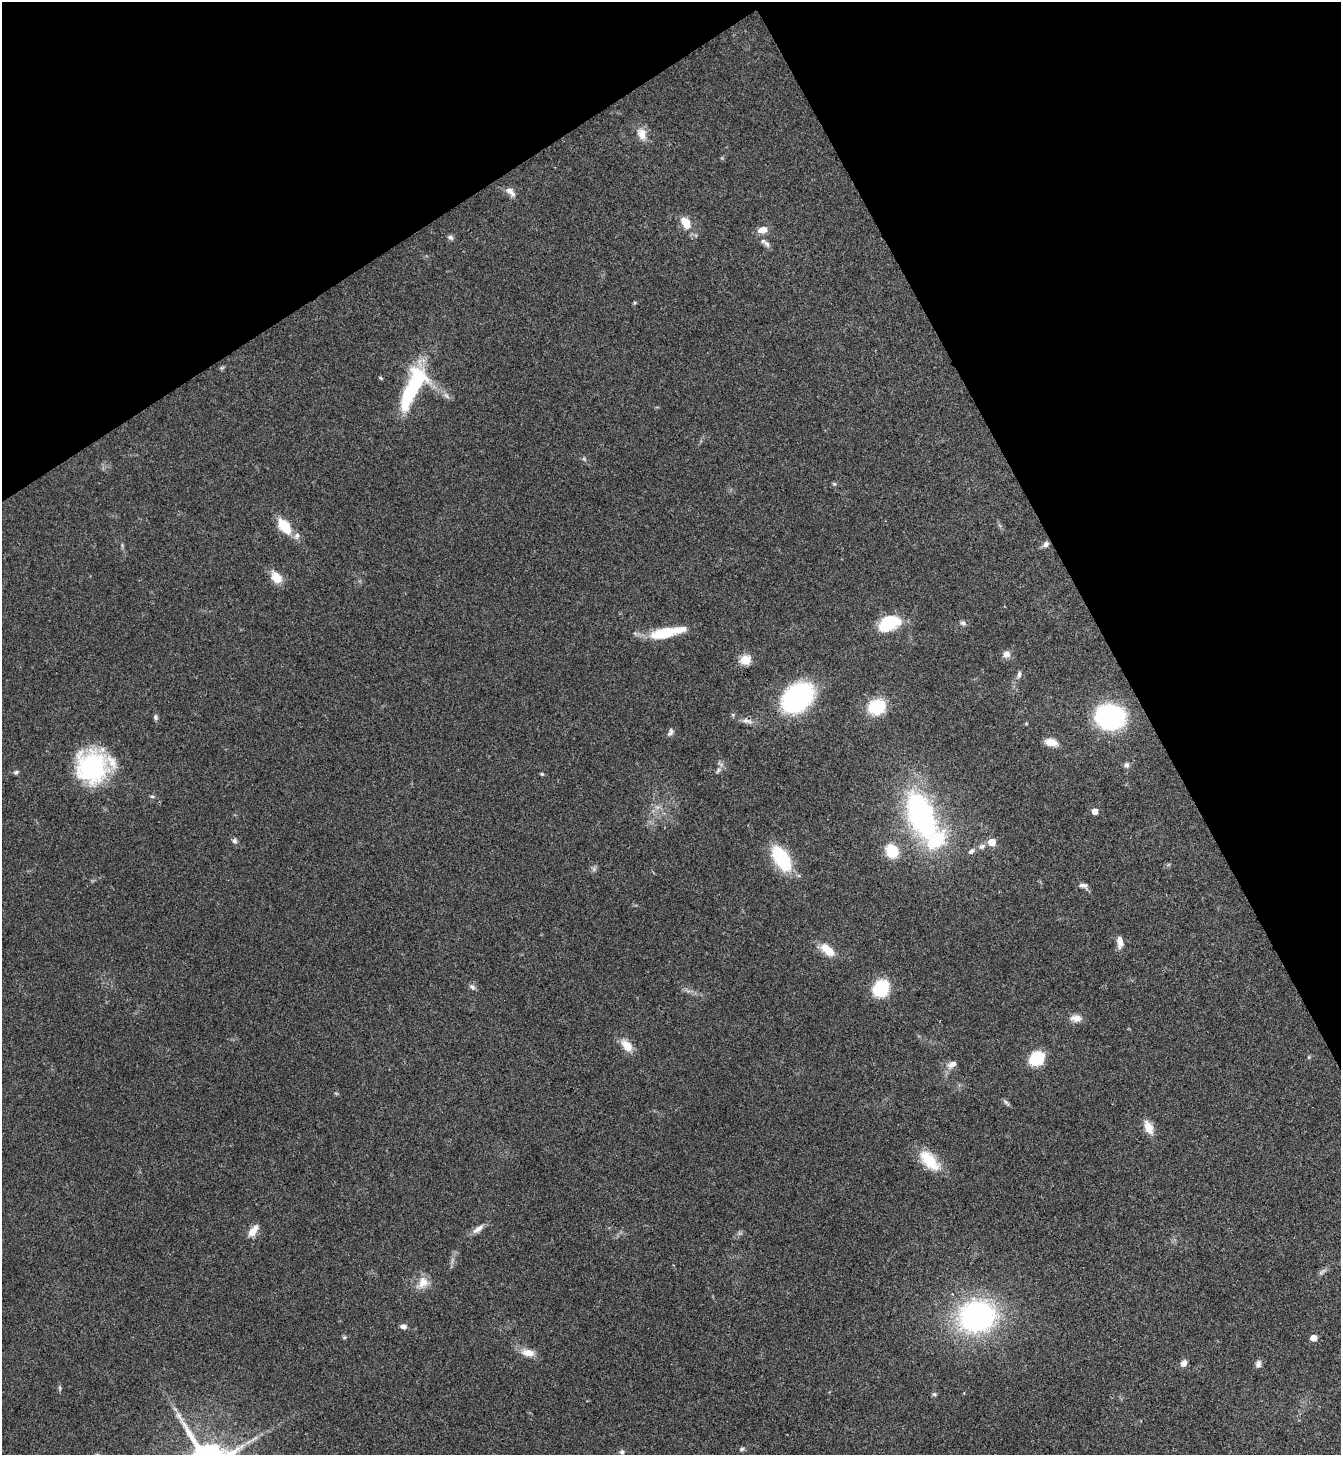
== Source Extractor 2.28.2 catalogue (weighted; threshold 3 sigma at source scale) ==
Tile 3 of 4 x 4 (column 3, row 1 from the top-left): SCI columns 2838-4176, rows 4364-5816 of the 5812 x 5818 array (HDU 1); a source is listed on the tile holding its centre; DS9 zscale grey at full resolution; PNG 1343 x 1457 px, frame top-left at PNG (2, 2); no overlay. Shown black and unused: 26% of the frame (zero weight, under 3 of 4 exposures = <1% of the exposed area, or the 3 px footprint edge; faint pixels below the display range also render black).
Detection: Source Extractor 2.28.2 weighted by HDU 2 'WHT'; one run over the whole footprint, this tile lists its part. Background 0.0593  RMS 0.0051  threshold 0.0228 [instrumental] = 3 sigma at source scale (4.5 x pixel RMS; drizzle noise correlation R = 1.50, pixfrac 1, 0.05/0.05 arcsec/px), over >= 5 px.
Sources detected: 74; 1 too faint to see at this stretch — not listed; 4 inside a brighter listed object's ellipse — not listed separately; the other 69 listed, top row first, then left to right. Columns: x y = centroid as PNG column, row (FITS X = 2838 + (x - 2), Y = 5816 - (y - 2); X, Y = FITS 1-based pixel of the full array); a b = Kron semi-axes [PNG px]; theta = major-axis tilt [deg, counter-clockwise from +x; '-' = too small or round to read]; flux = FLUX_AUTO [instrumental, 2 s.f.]
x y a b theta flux
642 134 17 12 -69 5.4
510 192 15 7 -45 3.2
685 222 12 8 -60 8.7
762 230 10 7 14 5
450 237 8 5 -32 1.3
767 244 9 6 -58 1.6
634 303 5 3 - 0.58
381 378 6 3 -45 0.57
413 387 58 18 64 44
834 484 5 5 - 0.74
284 526 17 10 -52 13
1046 544 8 7 - 1.7
276 577 17 11 -51 6.6
889 623 26 16 25 19
963 623 9 5 -15 1.3
664 633 30 11 12 19
1006 654 11 9 21 2.7
745 660 5 5 - 32
1019 674 11 5 80 1.5
797 698 23 17 42 99
877 707 10 9 - 41
733 715 6 4 -72 0.63
155 717 7 5 -80 1.1
1110 717 18 15 -13 140
747 721 17 6 -11 3
1026 724 5 3 - 0.48
670 732 11 6 67 1.5
1051 742 16 9 -13 5.2
1126 765 7 7 - 1.5
93 767 34 31 15 59
16 772 6 4 27 1
542 774 5 4 - 0.73
152 796 6 5 - 0.81
1095 811 5 4 - 6.1
921 815 34 16 -68 140
234 841 7 6 - 1.4
992 842 5 5 - 14
982 846 10 7 23 2.1
892 851 15 13 -62 13
971 851 9 6 35 1.7
781 858 21 11 -57 39
594 869 7 5 -47 1.1
1083 885 12 6 -5 2
1120 942 14 7 -85 3.6
827 950 19 10 -40 8.1
472 987 9 5 -52 1.4
881 988 15 12 56 27
1076 1018 14 8 -4 3.8
627 1045 16 10 -48 6.6
1037 1059 12 9 40 27
952 1064 13 8 24 3.3
1006 1102 8 5 -37 1.2
1148 1127 17 9 -66 6.1
929 1161 29 14 -48 16
478 1229 18 7 34 3.3
253 1231 15 7 52 5.2
1322 1272 14 3 35 1.4
423 1282 18 13 50 6.2
977 1316 29 25 11 130
403 1326 6 5 - 2.5
344 1337 6 5 - 0.72
1313 1338 5 5 - 6.5
528 1353 18 9 -9 5.3
1184 1363 7 6 - 2.9
1258 1364 9 7 82 2
60 1388 6 4 -72 0.73
934 1394 6 5 - 0.84
742 1449 7 5 17 0.95
622 1452 7 6 - 1.3